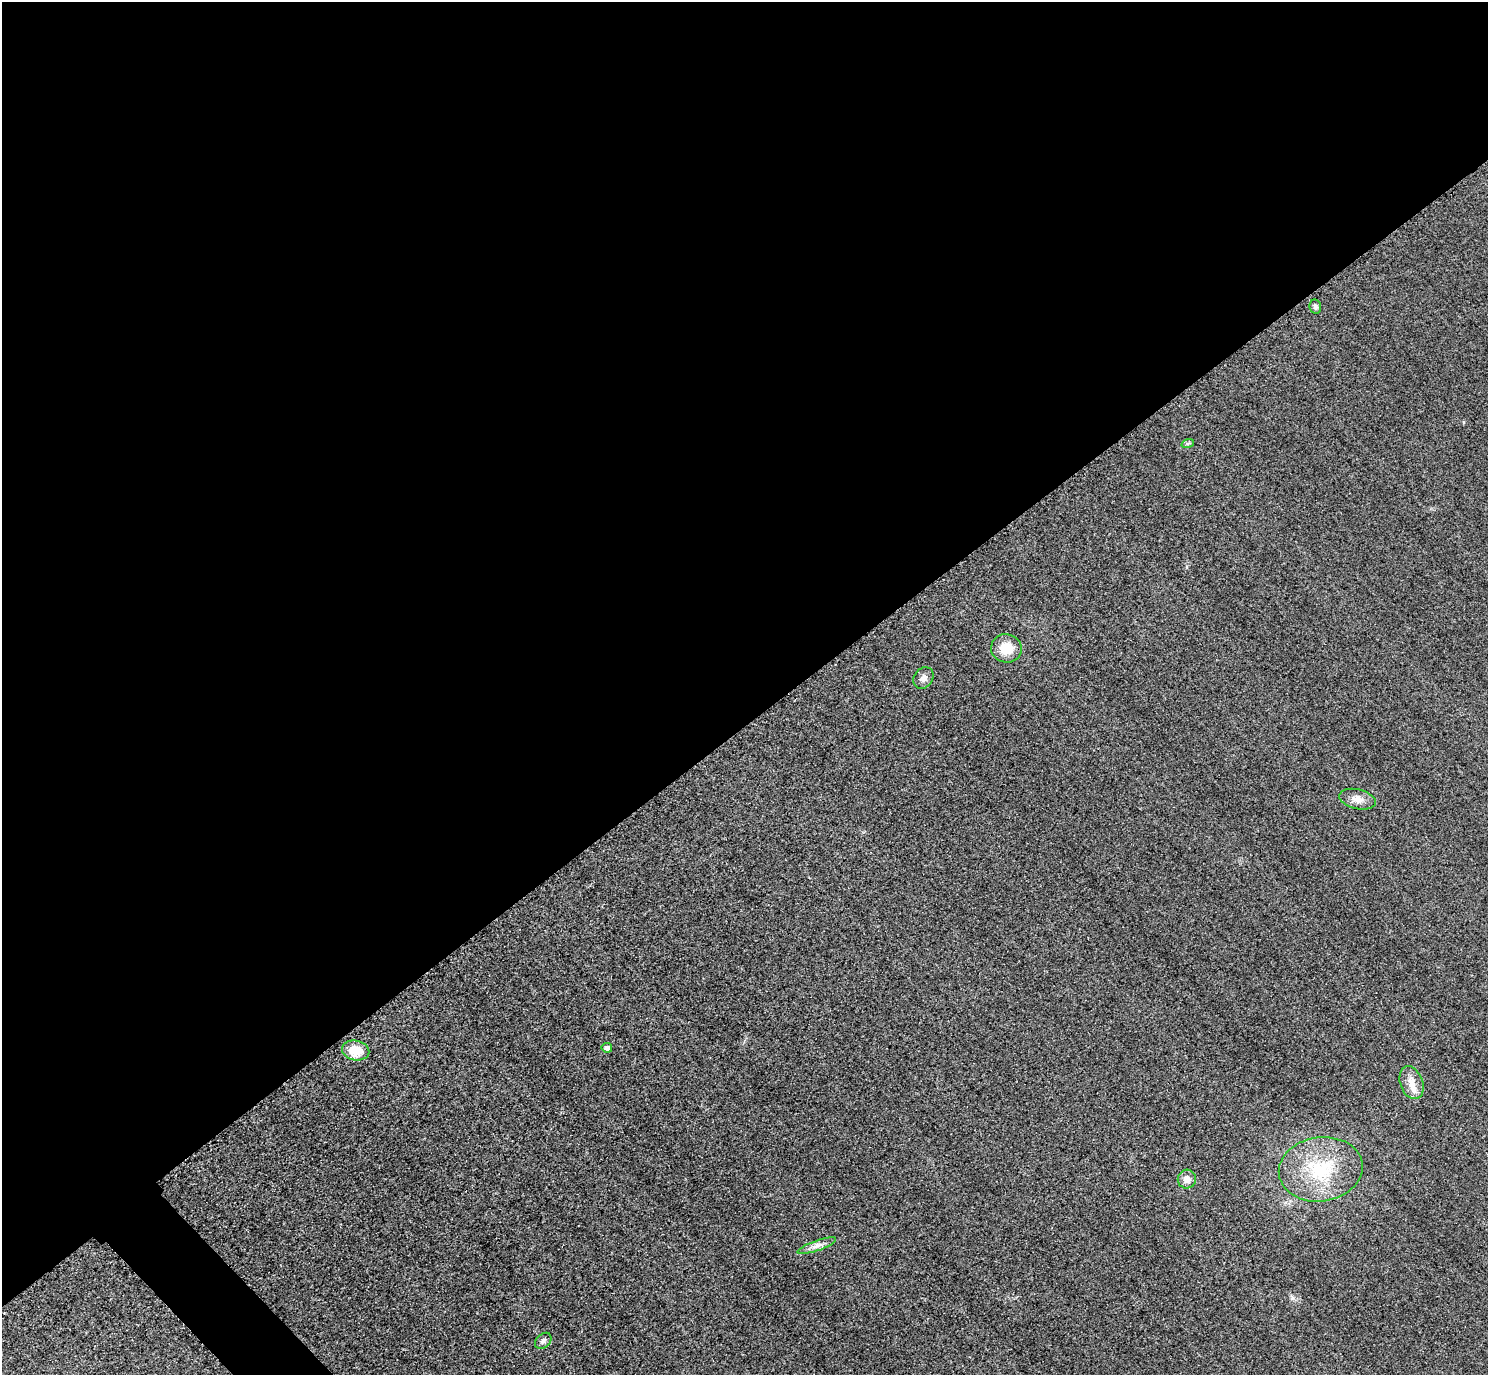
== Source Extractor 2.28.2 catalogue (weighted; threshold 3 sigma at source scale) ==
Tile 2 of 4 x 4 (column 2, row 1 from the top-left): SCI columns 1518-3003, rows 4304-5676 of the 6005 x 6003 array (HDU 1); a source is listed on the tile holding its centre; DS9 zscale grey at full resolution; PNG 1490 x 1377 px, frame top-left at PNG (2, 2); each listed source drawn as its Kron ellipse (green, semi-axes under 4 px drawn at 4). Shown black and unused: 54% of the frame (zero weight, under 3 of 4 exposures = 3% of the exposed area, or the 3 px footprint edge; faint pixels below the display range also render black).
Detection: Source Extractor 2.28.2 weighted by HDU 2 'WHT'; one run over the whole footprint, this tile lists its part. Background 0.052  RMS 0.016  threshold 0.0723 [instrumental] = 3 sigma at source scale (4.5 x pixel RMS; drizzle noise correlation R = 1.50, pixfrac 1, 0.05/0.05 arcsec/px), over >= 5 px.
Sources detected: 12; all 12 listed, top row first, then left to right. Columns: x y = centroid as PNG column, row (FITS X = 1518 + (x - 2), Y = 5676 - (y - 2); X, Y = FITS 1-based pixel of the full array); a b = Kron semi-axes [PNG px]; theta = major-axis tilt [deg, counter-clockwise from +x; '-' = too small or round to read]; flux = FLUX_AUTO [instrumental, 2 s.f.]
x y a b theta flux
1315 307 7 5 -80 4
1188 443 6 4 18 2.7
1006 648 15 14 - 30
923 678 11 9 53 8.7
1357 799 18 10 -13 14
607 1048 5 5 - 7
356 1050 14 9 -12 34
1411 1083 17 11 -70 18
1321 1169 42 32 8 110
1187 1179 9 9 - 12
817 1246 20 5 19 9.6
543 1341 9 6 44 5.2